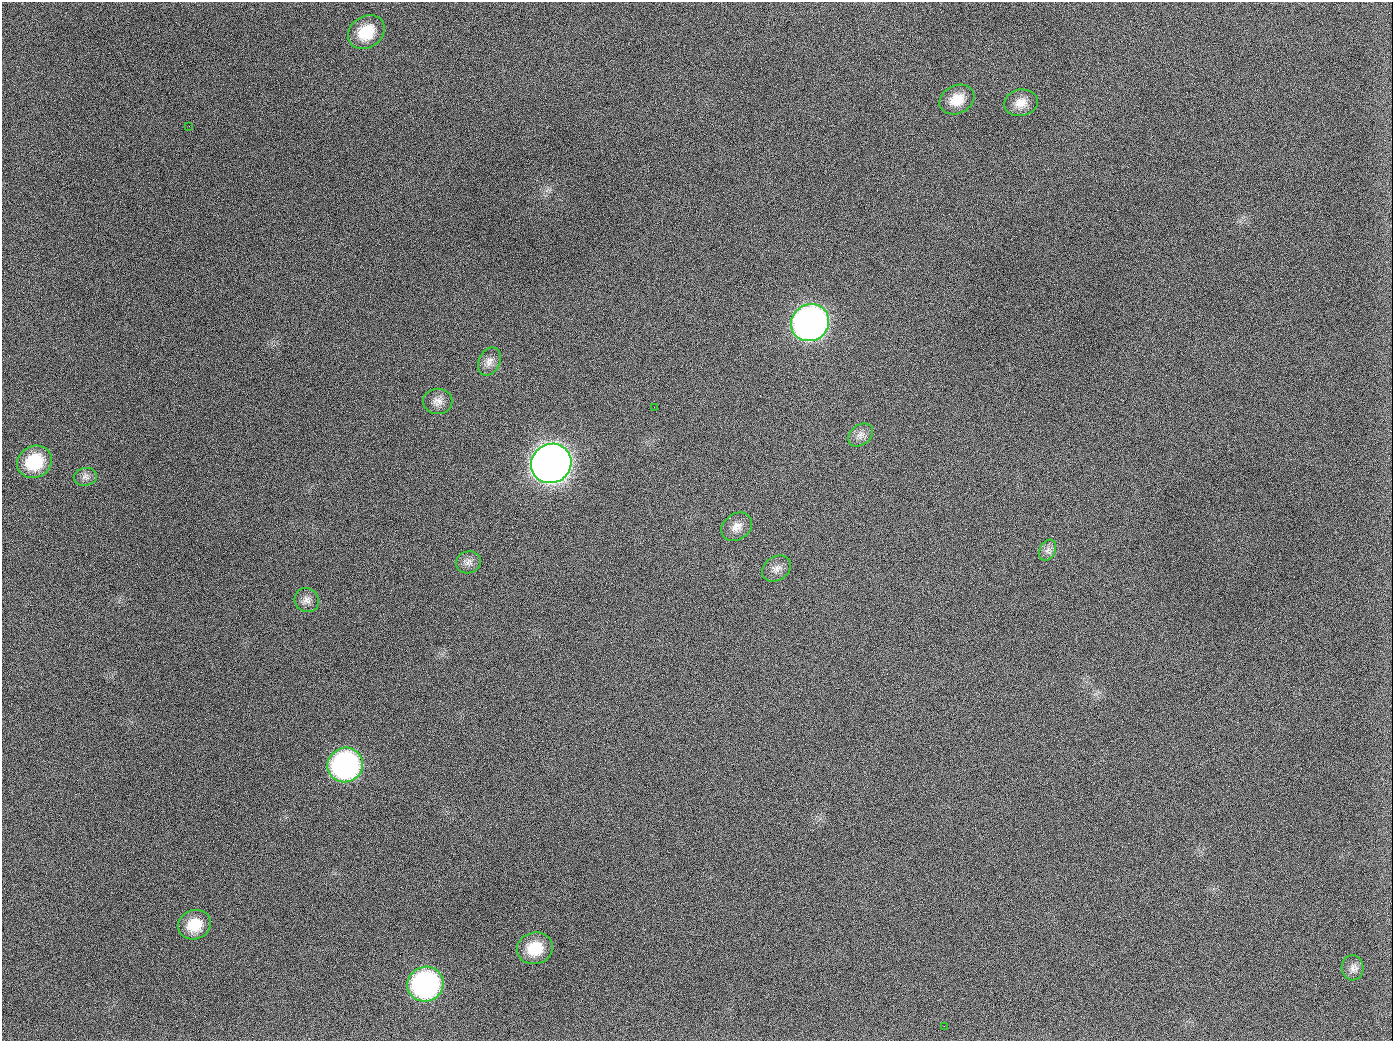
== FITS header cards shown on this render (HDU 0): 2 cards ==
NAXIS1  =                 1391
NAXIS2  =                 1039

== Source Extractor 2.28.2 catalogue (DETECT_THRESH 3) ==
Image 1391 x 1039 px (HDU 0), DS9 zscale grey, 1 PNG px = 1 image px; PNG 1395 x 1043 px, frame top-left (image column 1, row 1039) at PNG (2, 2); each listed source drawn as its Kron ellipse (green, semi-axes under 4 px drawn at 4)
Background 1370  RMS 66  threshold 198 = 3 sigma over >= 5 px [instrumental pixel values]
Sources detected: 23; all 23 listed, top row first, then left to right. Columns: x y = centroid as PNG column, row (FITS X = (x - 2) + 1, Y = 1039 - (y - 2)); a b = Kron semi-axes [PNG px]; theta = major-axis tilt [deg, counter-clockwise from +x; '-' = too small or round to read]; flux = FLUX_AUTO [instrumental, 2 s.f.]
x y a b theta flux
366 32 19 15 34 1.4e+05
957 100 18 14 26 7.9e+04
1021 103 17 13 10 5.5e+04
189 126 2 2 - 7.2e+03
810 323 19 18 - 2.5e+06
489 361 15 10 65 3.4e+04
438 401 14 13 - 3.7e+04
654 407 2 2 - 4.3e+03
861 435 13 10 37 3.1e+04
34 462 18 15 28 1.9e+05
551 463 21 19 35 5.7e+06
85 477 12 9 9 2.3e+04
737 527 16 13 36 4.6e+04
1048 550 11 7 63 2.4e+04
468 562 12 11 - 2.9e+04
776 569 15 12 35 3.5e+04
307 600 12 11 - 3.0e+04
345 765 18 17 - 1.1e+06
194 925 17 14 23 1.1e+05
535 948 18 15 12 1.3e+05
1352 968 12 11 - 2.8e+04
425 984 18 17 - 1.0e+06
944 1026 2 2 - 5.4e+03